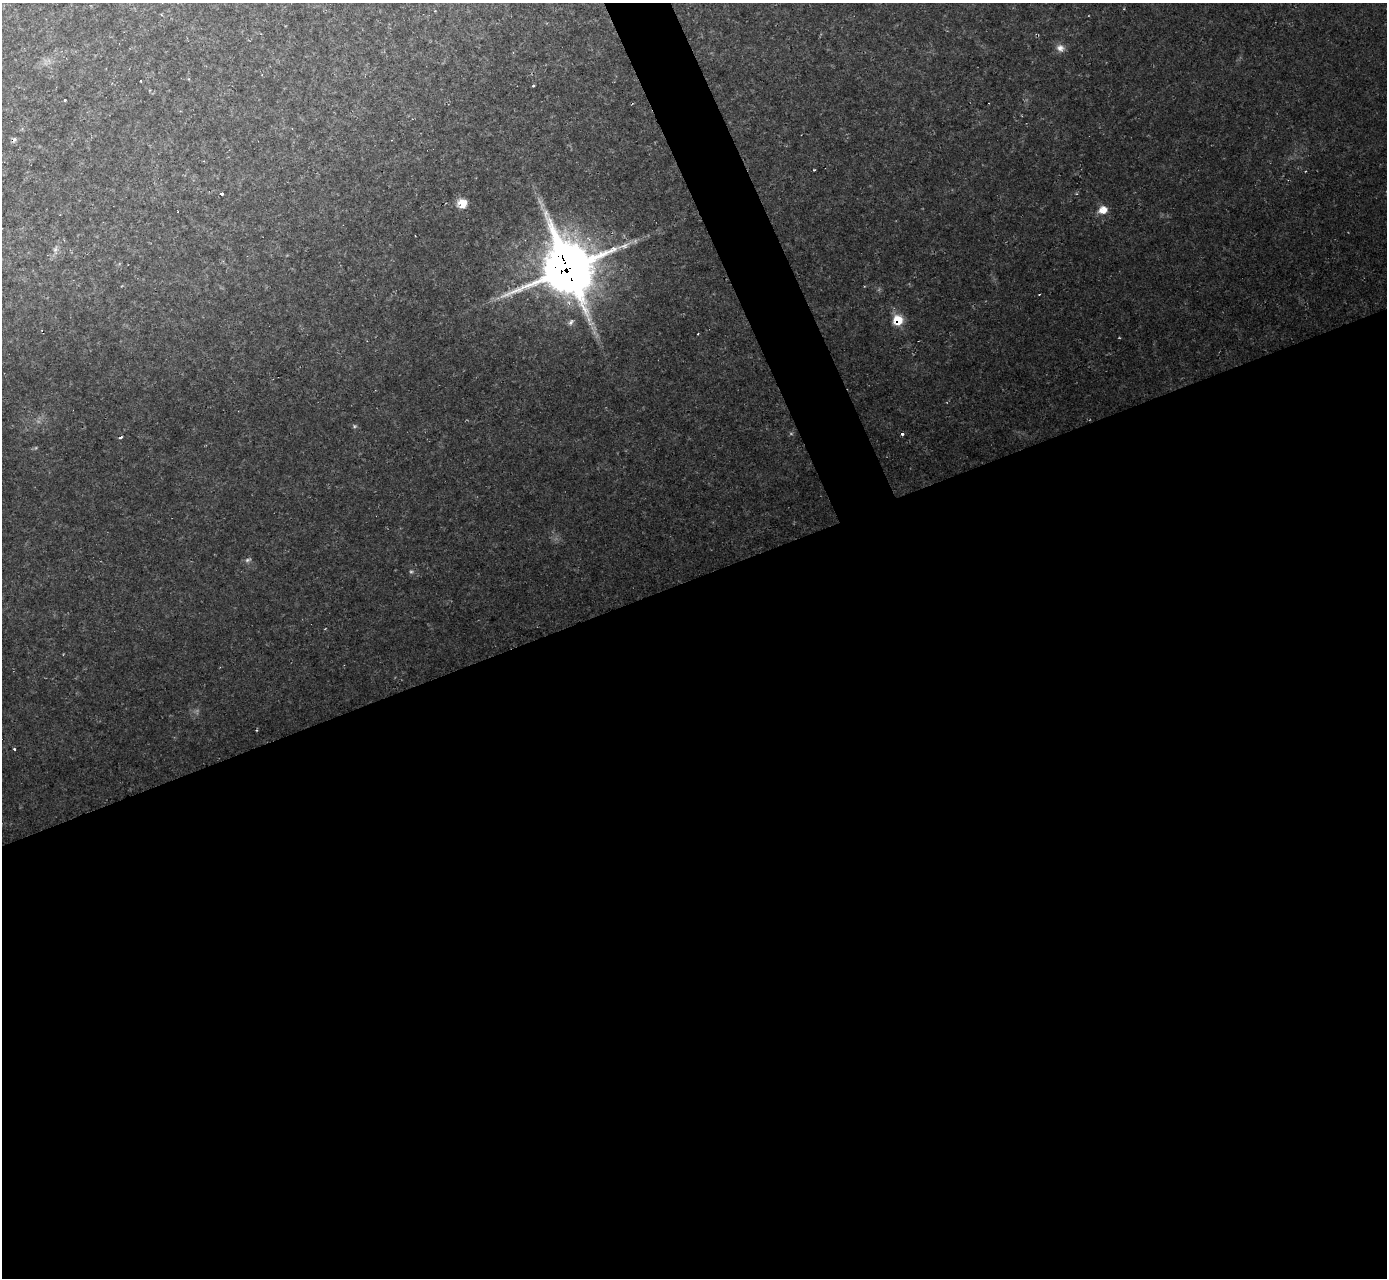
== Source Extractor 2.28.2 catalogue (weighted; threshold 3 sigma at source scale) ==
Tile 15 of 4 x 4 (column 3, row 4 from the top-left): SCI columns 2773-4157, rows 150-1425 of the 5545 x 5530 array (HDU 1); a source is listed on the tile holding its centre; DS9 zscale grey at full resolution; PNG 1389 x 1280 px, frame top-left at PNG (2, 3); no overlay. Shown black and unused: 57% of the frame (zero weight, under 2 of 3 exposures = <1% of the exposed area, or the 3 px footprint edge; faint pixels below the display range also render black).
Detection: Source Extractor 2.28.2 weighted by HDU 2 'WHT'; one run over the whole footprint, this tile lists its part. Background 0.0366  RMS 0.0071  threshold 0.0319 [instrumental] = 3 sigma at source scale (4.5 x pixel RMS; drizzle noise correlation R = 1.50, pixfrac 1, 0.05/0.05 arcsec/px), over >= 5 px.
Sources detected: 25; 5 too faint to see at this stretch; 2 cosmic-ray / hot-pixel residue — not listed; the other 18 listed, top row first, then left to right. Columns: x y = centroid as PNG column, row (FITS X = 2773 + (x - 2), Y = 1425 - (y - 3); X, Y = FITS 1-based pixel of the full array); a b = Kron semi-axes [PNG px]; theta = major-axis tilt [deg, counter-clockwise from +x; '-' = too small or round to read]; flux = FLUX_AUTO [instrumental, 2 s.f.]
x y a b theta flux
1060 48 11 10 - 4.6
533 86 3 3 - 1.9
64 100 3 3 - 3.6
814 170 3 3 - 1.3
222 194 3 3 - 1.5
462 203 8 8 - 12
1103 210 11 9 20 7.7
55 249 10 6 69 2.6
568 268 21 19 -65 3100
1039 294 3 2 - 0.76
898 320 9 9 - 18
571 322 10 5 55 2.3
698 334 2 2 - 0.64
354 426 6 5 - 1.2
902 434 3 3 - 2
121 437 3 3 - 2.7
248 560 9 5 18 1.9
14 749 3 3 - 1.1
Overlapping masked pixels (flux is a lower limit): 2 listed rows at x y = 568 268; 898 320